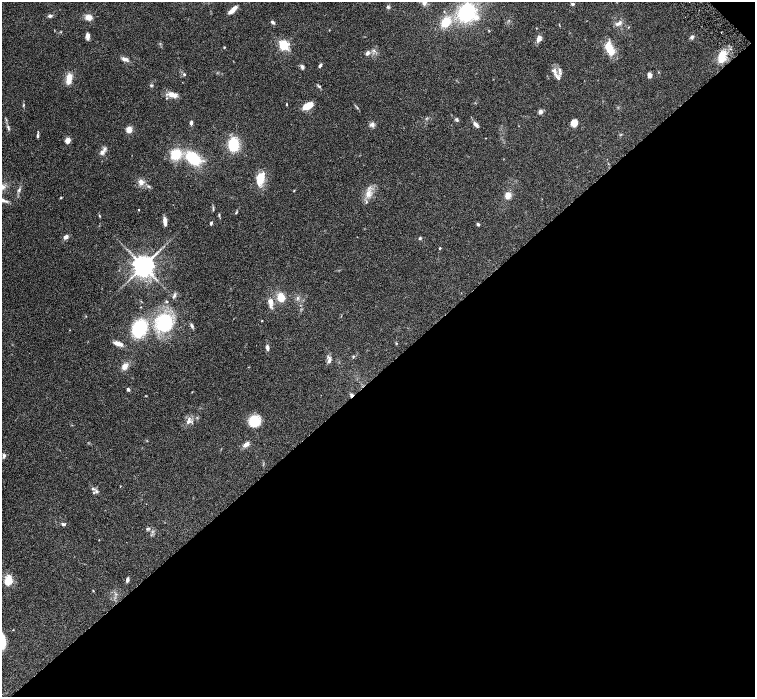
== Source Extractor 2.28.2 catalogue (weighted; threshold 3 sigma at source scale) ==
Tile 12 of 4 x 4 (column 4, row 3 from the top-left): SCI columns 4521-6026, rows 1695-3084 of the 6028 x 6026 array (HDU 1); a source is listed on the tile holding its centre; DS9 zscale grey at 2 x 2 block average (1 PNG px = mean of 2 x 2 image px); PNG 757 x 699 px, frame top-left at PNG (2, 2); no overlay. Shown black and unused: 47% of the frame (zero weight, under 3 of 6 exposures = <1% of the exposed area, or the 3 px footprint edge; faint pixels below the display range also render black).
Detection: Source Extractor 2.28.2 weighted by HDU 2 'WHT'; one run over the whole footprint, this tile lists its part. Background 0.0806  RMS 0.0041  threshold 0.0169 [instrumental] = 3 sigma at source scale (4.09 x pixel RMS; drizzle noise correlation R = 1.36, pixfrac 0.8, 0.05/0.05 arcsec/px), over >= 5 px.
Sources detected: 110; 8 inside a brighter listed object's ellipse — not listed separately; the other 102 listed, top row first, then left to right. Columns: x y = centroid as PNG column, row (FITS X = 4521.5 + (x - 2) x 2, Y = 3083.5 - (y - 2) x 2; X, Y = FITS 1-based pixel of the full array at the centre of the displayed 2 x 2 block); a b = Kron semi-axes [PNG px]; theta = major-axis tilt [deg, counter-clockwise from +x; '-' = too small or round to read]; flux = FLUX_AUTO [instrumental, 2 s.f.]
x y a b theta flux
425 2 6 5 - 3.5
573 4 4 3 - 1.4
388 7 5 4 - 1.5
233 10 12 4 42 6.4
466 13 15 13 44 64
50 16 6 4 4 1.9
88 17 8 7 - 5.4
273 22 5 3 - 1.8
445 22 7 5 64 23
618 23 10 4 26 3.3
628 27 3 2 - 0.42
61 32 2 2 - 0.5
87 36 7 4 -89 3.7
692 37 5 4 - 2
539 39 7 5 63 4.9
283 45 3 3 - 120
224 47 3 2 - 0.49
610 48 12 6 -62 19
367 53 6 4 47 2.5
722 57 13 7 79 15
125 59 8 5 -16 3.2
320 65 5 3 - 1.8
302 67 5 4 - 2.2
560 70 6 4 -70 2.3
555 72 17 5 -72 4.9
184 74 3 3 - 1.1
649 75 4 4 - 5
69 79 12 6 81 8.7
151 85 4 4 - 1.1
319 86 4 3 - 1.2
172 95 11 6 -21 6.9
287 104 4 2 - 0.56
23 105 4 2 - 0.69
308 106 8 4 29 17
357 108 3 2 - 0.56
540 112 5 5 - 2.5
457 120 5 3 - 1.2
191 123 5 3 - 2.1
574 123 7 6 - 8
372 124 6 6 - 2.9
476 124 7 4 -45 3.4
8 127 7 3 -75 1.7
129 129 6 5 - 5.9
38 136 6 3 -88 1.5
485 138 2 2 - 0.37
68 141 5 5 - 5
233 145 8 7 - 37
102 152 6 5 - 3.2
175 154 8 7 - 24
193 158 12 8 -41 43
263 174 9 5 77 3.7
141 182 8 7 - 4.4
259 182 9 8 - 7.6
2 187 7 6 - 3.8
19 190 6 3 53 1.5
294 191 3 2 - 0.52
368 193 11 7 70 7.8
508 195 5 4 - 8.5
61 198 4 2 - 0.61
2 200 13 4 -22 3.8
213 209 7 2 -90 1
139 210 2 2 - 0.58
236 213 4 2 - 0.79
219 215 4 2 - 0.89
99 216 4 2 - 0.8
165 221 8 3 -84 5.7
211 223 4 3 - 1.4
478 224 4 3 - 1.4
66 237 6 4 33 3.1
420 238 4 3 - 1
440 248 3 2 - 0.61
143 266 6 6 - 670
174 295 6 4 86 1.7
281 297 6 5 - 16
298 298 4 3 - 1.3
167 301 4 3 - 0.72
271 302 10 6 80 5.4
262 321 2 2 - 0.44
164 323 20 17 72 50
192 326 6 3 -66 1.8
139 328 13 10 64 54
396 343 3 2 - 0.56
118 344 9 4 -18 6.6
267 348 6 4 -84 2.5
353 357 4 2 - 0.85
329 360 11 4 86 3.4
125 366 9 7 51 5.3
128 389 2 2 - 3.6
192 392 2 2 - 0.35
351 395 4 4 - 1.6
189 421 6 5 - 3.3
254 421 11 10 - 19
246 444 6 4 38 5.1
4 456 6 3 69 1.7
93 489 5 3 - 1.7
97 492 4 3 - 1.4
63 524 5 4 - 1.6
147 529 6 3 12 1.3
99 540 2 2 - 0.37
8 580 12 8 78 12
127 580 5 3 - 2.4
93 591 3 3 - 0.56
Overlapping masked pixels (flux is a lower limit): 1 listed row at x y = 351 395
Isophote crosses this tile's border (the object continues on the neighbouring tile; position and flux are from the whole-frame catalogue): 4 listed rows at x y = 425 2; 2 187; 2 200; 8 580